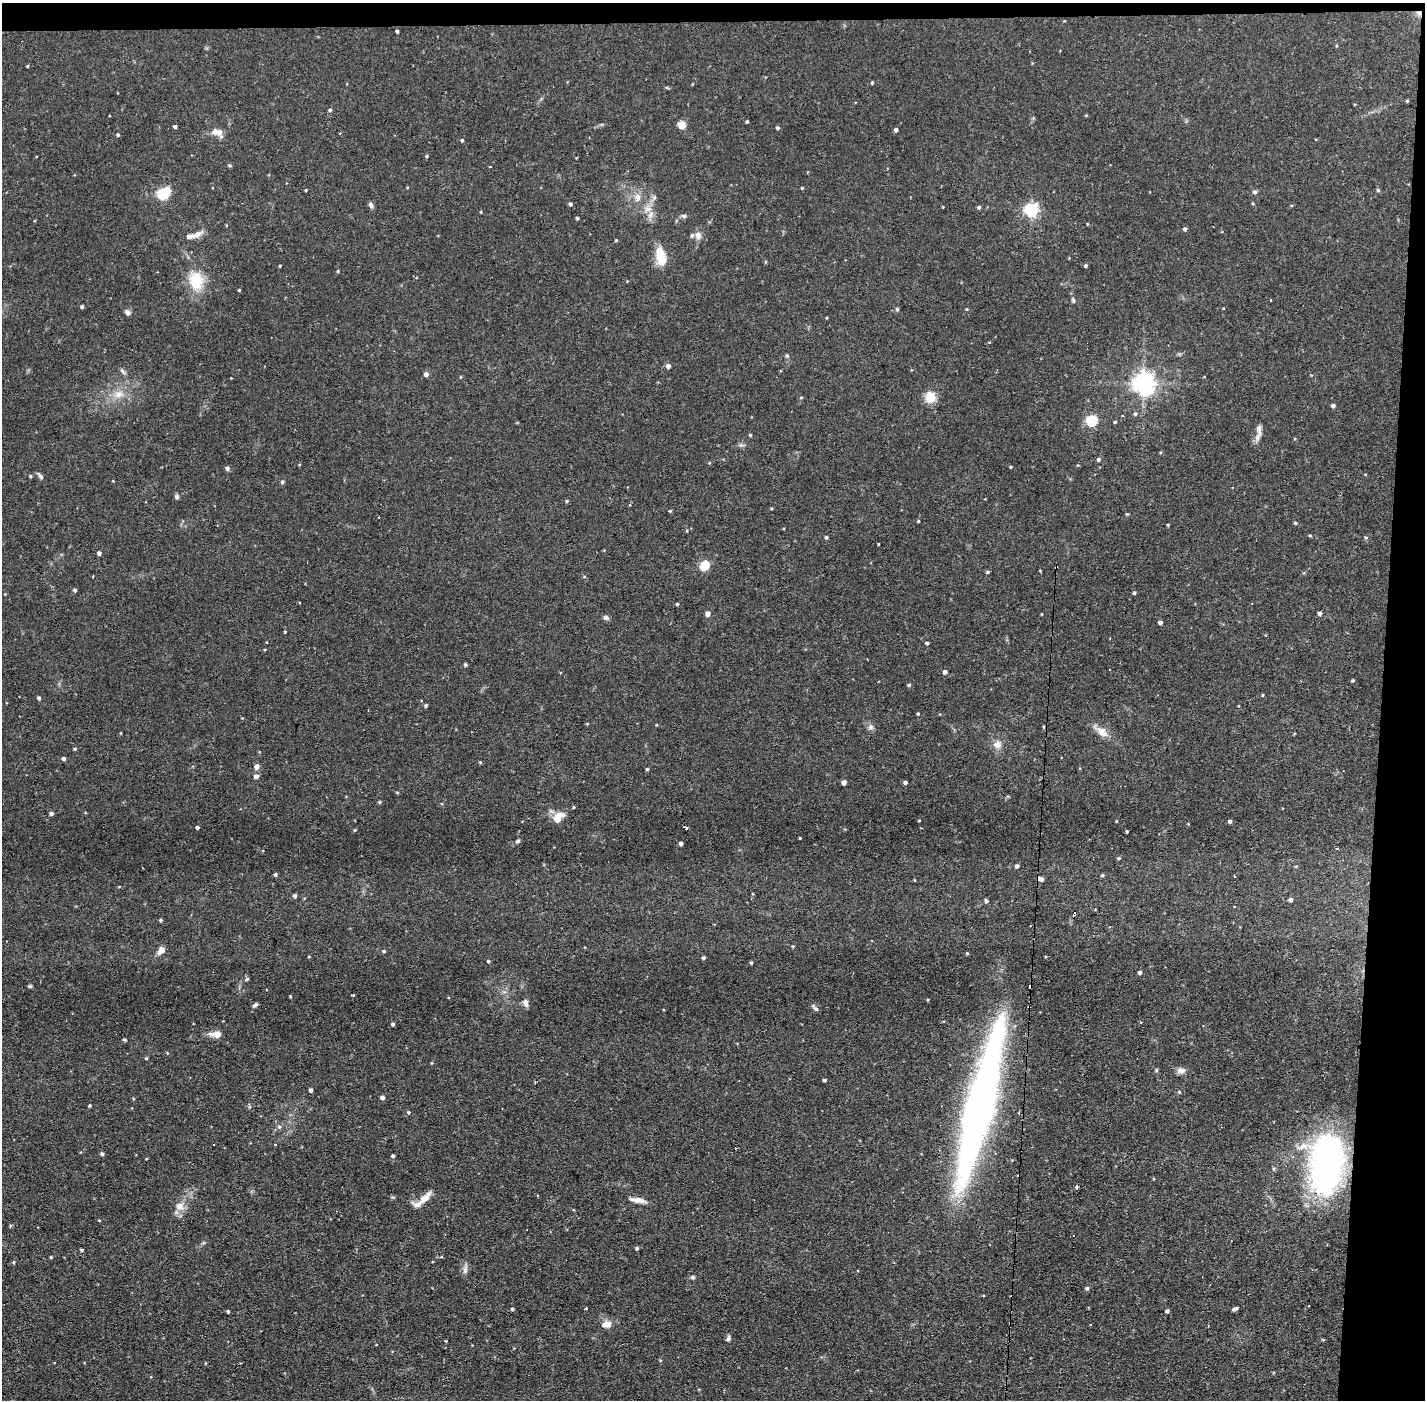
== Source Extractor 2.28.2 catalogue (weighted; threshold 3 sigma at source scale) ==
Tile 3 of 3 x 3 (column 3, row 1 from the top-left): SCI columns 2847-4269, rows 2848-4245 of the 4269 x 4299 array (HDU 1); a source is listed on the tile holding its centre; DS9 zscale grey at full resolution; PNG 1427 x 1402 px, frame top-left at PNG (2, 3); no overlay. Shown black and unused: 4% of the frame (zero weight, under 2 of 3 exposures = <1% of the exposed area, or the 3 px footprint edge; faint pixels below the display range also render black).
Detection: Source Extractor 2.28.2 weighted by HDU 2 'WHT'; one run over the whole footprint, this tile lists its part. Background 0.0754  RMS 0.0063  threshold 0.0282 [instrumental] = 3 sigma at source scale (4.5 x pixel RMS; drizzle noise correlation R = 1.50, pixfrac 1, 0.05/0.05 arcsec/px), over >= 5 px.
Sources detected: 211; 3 inside a brighter object's white glare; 10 cosmic-ray / hot-pixel residue — not listed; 4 inside a brighter listed object's ellipse — not listed separately; the other 194 listed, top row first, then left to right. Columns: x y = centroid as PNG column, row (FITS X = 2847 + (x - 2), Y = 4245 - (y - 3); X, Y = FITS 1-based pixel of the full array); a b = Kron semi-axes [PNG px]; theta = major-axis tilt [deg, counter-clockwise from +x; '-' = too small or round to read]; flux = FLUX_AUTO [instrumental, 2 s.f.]
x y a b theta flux
1419 13 7 6 - 2.4
397 31 3 3 - 1.1
27 66 4 3 - 0.52
872 83 4 3 - 0.78
1407 101 4 3 - 0.75
330 110 4 4 - 0.98
747 122 4 3 - 0.77
682 125 5 5 - 19
175 127 4 3 - 1.4
777 128 4 4 - 1
896 130 4 4 - 1.7
217 132 16 9 -15 4.9
340 133 3 3 - 0.64
118 135 4 4 - 0.77
462 140 4 3 - 0.9
427 156 4 4 - 0.64
229 165 5 4 - 0.74
490 166 3 2 - 1
802 188 4 3 - 0.55
306 190 4 2 - 0.47
1378 190 4 4 - 0.85
1255 192 5 5 - 1.4
162 194 6 5 - 46
638 198 10 8 -83 4
570 204 4 4 - 1.5
371 205 8 5 -64 1.6
943 207 3 3 - 0.41
979 207 4 4 - 1.2
648 209 10 7 38 3.5
1031 210 6 6 - 120
481 212 4 3 - 0.51
684 216 5 5 - 1.3
577 218 3 3 - 0.89
1087 224 4 2 - 0.44
1185 229 4 4 - 1.4
197 235 16 7 37 4
698 235 11 8 -86 3.1
616 240 3 3 - 0.59
661 257 19 10 -77 16
280 266 3 3 - 0.55
1086 266 3 3 - 1.2
338 271 4 4 - 0.61
196 280 24 18 -86 18
239 290 3 3 - 0.64
1073 300 7 4 -79 1.1
1270 300 3 2 - 0.82
82 307 4 3 - 1.2
897 309 5 4 - 0.81
967 309 5 3 - 0.48
127 312 7 6 - 2
787 356 5 5 - 0.86
668 366 5 5 - 2.4
122 371 7 5 -46 1.4
426 374 4 4 - 2.9
460 377 4 3 - 0.48
231 378 2 2 - 0.36
1144 383 7 7 - 480
118 394 13 10 12 6.3
930 397 11 10 - 10
1333 406 4 4 - 1.6
1135 414 5 5 - 1.2
1092 421 5 5 - 59
1115 422 4 3 - 0.68
1259 429 17 6 -83 3.4
750 435 4 4 - 0.68
1098 459 5 4 - 1.2
1011 467 3 3 - 0.52
227 468 5 4 - 1.9
30 476 4 4 - 0.69
40 476 10 5 -48 1.6
282 482 5 4 - 1
177 497 6 6 - 1.3
567 501 5 3 - 0.71
772 508 4 3 - 0.58
670 511 4 4 - 0.62
1127 514 4 4 - 0.69
379 517 2 2 - 0.55
918 521 4 3 - 0.52
1295 523 5 4 - 0.73
1168 525 5 3 - 0.49
1310 535 5 3 - 0.54
826 537 4 4 - 1
1366 537 5 3 - 0.7
878 544 3 2 - 0.46
99 553 4 4 - 2
704 566 9 7 48 11
987 572 4 3 - 0.86
75 590 4 4 - 1.2
1134 593 4 4 - 0.93
677 604 3 3 - 0.81
1320 613 4 4 - 1.6
708 614 5 4 - 3.4
1042 614 4 2 - 0.39
606 618 8 6 -30 1.7
1160 623 4 4 - 1.8
285 632 3 3 - 0.51
927 643 4 3 - 1.2
465 665 5 4 - 0.81
945 672 4 4 - 2
1353 681 4 4 - 0.74
909 685 4 4 - 0.88
1263 695 4 3 - 0.53
39 698 4 4 - 1.4
426 705 4 4 - 0.99
918 714 3 3 - 0.6
871 727 8 6 15 1.8
1101 731 22 9 -40 6.6
997 744 12 10 8 4.3
75 749 4 4 - 0.78
64 758 4 4 - 1.5
480 762 4 4 - 0.59
257 766 6 5 - 3
647 769 4 3 - 0.94
256 776 5 4 - 2.5
844 782 4 4 - 2.9
905 782 4 4 - 1.5
397 792 5 3 - 0.6
380 802 4 4 - 0.79
574 807 4 3 - 0.55
51 813 4 4 - 1.5
558 818 13 8 53 8.4
919 821 4 2 - 0.43
1230 821 4 4 - 1.3
197 827 3 3 - 1.3
354 830 5 3 - 0.51
1127 831 3 2 - 0.59
800 838 3 2 - 0.47
518 841 5 4 - 1.1
681 843 4 3 - 1.8
1337 848 2 2 - 0.85
1119 858 4 4 - 0.79
1017 866 4 4 - 1.7
275 874 4 4 - 0.97
1102 875 5 4 - 0.91
1041 879 6 4 -15 2.4
914 880 4 2 - 0.44
295 896 4 4 - 1.6
1291 900 4 4 - 2
986 901 5 4 - 1.5
1234 907 3 2 - 0.74
161 920 4 4 - 0.93
793 946 5 4 - 0.8
161 950 12 7 49 4
384 951 5 4 - 0.87
967 953 4 4 - 0.65
309 957 4 2 - 0.45
703 958 4 4 - 1.3
488 961 3 3 - 0.88
751 963 4 3 - 0.78
1140 972 4 4 - 1.3
247 979 5 4 - 0.94
30 986 6 4 1 0.77
353 995 3 3 - 1.1
290 996 4 3 - 0.52
525 1003 9 6 -70 2.8
255 1005 7 4 39 1.2
815 1008 11 4 -50 1.3
1140 1022 3 3 - 0.7
393 1024 4 4 - 1.1
216 1034 13 7 -1 5.3
146 1058 4 4 - 0.6
1156 1070 6 4 61 0.72
1181 1070 11 7 1 3
824 1080 4 3 - 0.86
311 1090 4 3 - 1.6
382 1097 4 4 - 2.1
90 1105 4 3 - 0.76
979 1110 148 31 76 320
409 1112 4 4 - 0.97
1019 1113 4 3 - 0.48
279 1127 6 5 - 1.2
274 1144 3 3 - 2.2
102 1154 4 4 - 1.3
393 1156 4 3 - 1.2
1326 1164 60 34 87 170
1077 1187 3 3 - 7.3
424 1199 17 7 45 7.3
638 1200 21 5 -10 4.5
180 1206 11 10 - 5.3
637 1248 4 4 - 1
82 1250 4 3 - 0.85
51 1257 4 3 - 0.65
465 1270 13 6 83 2.6
693 1277 6 5 - 1.2
1087 1288 4 4 - 1
586 1308 3 2 - 0.85
512 1309 4 3 - 0.92
1235 1309 7 4 22 1.3
228 1311 3 3 - 0.95
1167 1311 4 3 - 1.3
607 1324 12 8 6 5.5
728 1338 7 6 - 1.6
1323 1340 5 3 - 0.52
445 1341 3 2 - 0.81
Overlapping masked pixels (flux is a lower limit): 1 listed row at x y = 1419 13